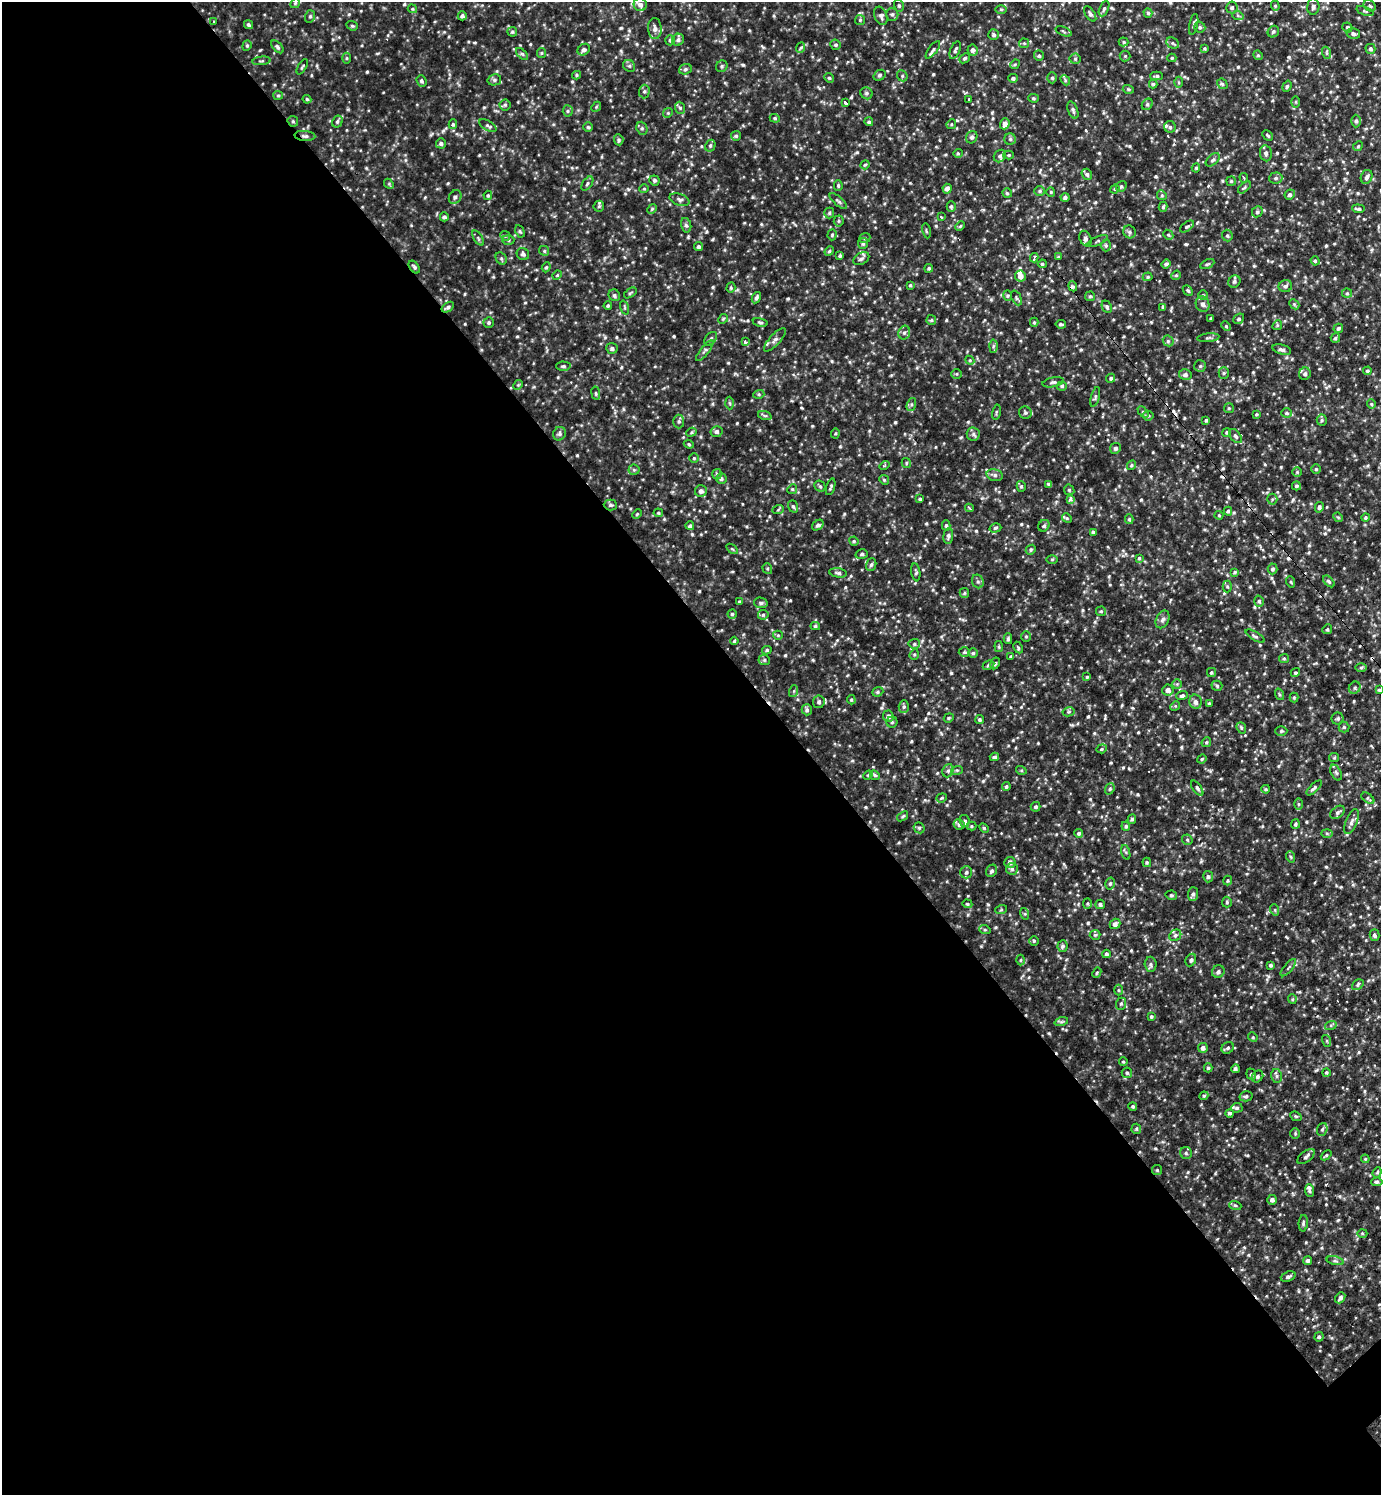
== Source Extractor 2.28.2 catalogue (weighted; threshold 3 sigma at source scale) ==
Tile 9 of 4 x 4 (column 1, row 3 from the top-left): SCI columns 155-1533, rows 1494-2986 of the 5971 x 5974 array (HDU 1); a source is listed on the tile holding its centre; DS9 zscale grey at full resolution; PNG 1383 x 1497 px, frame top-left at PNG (2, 2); each listed source drawn as its Kron ellipse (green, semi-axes under 4 px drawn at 4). Shown black and unused: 58% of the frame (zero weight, under 2 of 3 exposures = <1% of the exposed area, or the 3 px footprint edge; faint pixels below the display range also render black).
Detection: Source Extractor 2.28.2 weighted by HDU 2 'WHT'; one run over the whole footprint, this tile lists its part. Background 0.0369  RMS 0.01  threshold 0.0462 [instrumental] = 3 sigma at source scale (4.5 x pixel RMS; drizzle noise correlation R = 1.50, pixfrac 1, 0.05/0.05 arcsec/px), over >= 5 px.
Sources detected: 729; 6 cosmic-ray / hot-pixel residue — neither listed nor drawn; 8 inside a brighter listed object's ellipse — not listed separately; of the other 715, all 500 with FLUX_AUTO >= 1.22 (the completeness limit of this list) listed and drawn (215 fainter detections not listed), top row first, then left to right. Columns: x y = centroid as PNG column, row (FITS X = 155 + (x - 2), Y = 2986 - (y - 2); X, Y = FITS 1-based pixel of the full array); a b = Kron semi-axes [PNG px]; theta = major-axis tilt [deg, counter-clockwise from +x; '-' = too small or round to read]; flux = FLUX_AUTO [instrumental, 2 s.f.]
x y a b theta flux
295 3 5 4 - 1.4
640 5 6 6 - 4.2
899 6 6 5 - 1.9
1275 6 5 4 - 1.4
1370 6 6 5 - 1.9
1232 7 6 5 - 2.6
1313 7 8 6 86 3.4
412 9 5 4 - 1.3
1001 9 6 4 -1 1.4
1104 9 8 4 65 2.2
1365 11 9 4 -20 1.6
1148 13 5 4 - 1.7
892 14 6 6 - 2.5
1090 14 9 4 -57 3.1
310 16 6 5 - 2
462 16 4 4 - 2.9
881 16 9 6 -70 3.3
1238 16 6 4 -20 1.7
860 20 5 5 - 1.5
214 22 3 2 - 1.4
1194 24 10 4 78 2.2
249 25 5 4 - 1.8
352 26 6 4 -20 1.5
1200 27 6 5 - 2
1347 27 5 5 - 1.6
655 28 10 7 -88 4.9
1064 31 8 2 -22 1.3
512 32 5 5 - 1.6
1273 32 6 5 - 2.2
1353 34 7 5 -15 2.6
994 35 5 5 - 2
670 40 5 5 - 2.1
678 40 6 5 - 2.6
1124 42 5 4 - 1.5
1024 43 5 5 - 1.3
1173 43 7 5 -25 2.1
836 45 5 5 - 1.9
247 46 5 4 - 1.5
277 47 8 4 -47 2.2
800 48 5 3 - 1.5
1205 48 4 4 - 1.3
1370 49 5 5 - 2.4
584 50 6 5 - 3.2
933 50 11 4 53 2.8
955 50 9 5 67 2.4
973 50 5 5 - 3.3
541 53 5 4 - 1.3
1327 53 6 4 -71 1.6
522 54 7 4 -44 1.9
1258 55 5 4 - 1.4
1039 56 5 5 - 1.7
1125 56 5 5 - 1.5
347 58 5 3 - 1.3
964 58 5 4 - 1.9
1172 58 4 4 - 1.3
1075 59 5 5 - 1.8
262 61 9 4 7 2
1015 64 5 4 - 1.3
629 66 6 5 - 2.2
722 66 6 5 - 2.1
302 67 8 4 58 1.5
685 69 6 5 - 2.1
577 75 4 4 - 1.4
880 75 6 5 - 2
902 76 6 5 - 1.7
1157 76 6 3 1 1.8
829 78 5 4 - 1.5
1013 78 5 4 - 2.1
1052 78 5 4 - 2
494 80 7 5 12 2.3
1065 80 5 4 - 1.5
421 81 6 5 - 2
1178 82 5 3 - 1.3
1153 84 4 4 - 1.5
1222 84 6 4 -42 1.6
1287 86 6 4 71 1.6
1128 89 5 3 - 1.3
644 91 7 5 88 2.1
866 93 6 5 - 2.3
278 95 5 4 - 1.4
1033 98 5 4 - 1.4
307 99 4 3 - 1.3
969 99 3 3 - 3.3
846 102 4 3 - 7.4
1296 102 6 4 90 1.3
1147 104 6 5 - 2
505 105 5 5 - 1.7
596 107 5 4 - 1.2
680 108 6 5 - 2
1073 110 9 4 -68 2.4
568 111 5 5 - 1.6
668 113 5 4 - 1.3
775 118 5 4 - 1.4
293 121 5 5 - 1.6
1356 121 6 4 90 2
337 122 6 5 - 2.1
869 122 4 4 - 1.7
453 124 5 4 - 1.6
951 124 5 4 - 1.3
1005 124 5 4 - 5.9
488 125 9 5 -30 2.4
588 127 5 4 - 1.4
1170 127 6 6 - 2.6
642 128 6 5 - 2.1
1268 135 6 3 -45 1.4
305 136 10 5 -5 3
736 136 5 5 - 1.7
972 137 6 5 - 2.6
1010 139 6 5 - 2.2
619 140 5 5 - 1.8
441 143 5 5 - 2.4
710 146 6 5 - 2
1358 146 5 4 - 1.2
958 153 5 3 - 1.3
1266 153 8 6 -82 2.8
1009 155 5 4 - 1.2
1000 156 7 5 47 2.6
1213 160 8 5 41 2.4
865 165 5 4 - 1.3
1196 168 4 4 - 1.6
1087 174 6 5 - 2.2
1367 177 7 5 70 3
1244 178 5 3 - 1.7
1276 178 6 5 - 2.4
654 180 5 5 - 1.9
1231 181 4 4 - 1.5
587 183 8 4 54 2.1
389 184 5 4 - 1.4
838 186 5 4 - 1.5
1121 186 6 5 - 1.6
1244 187 8 4 40 1.6
644 189 5 4 - 1.3
947 189 5 4 - 4.2
1115 189 5 4 - 1.3
1040 191 5 5 - 1.9
1051 192 5 4 - 1.2
1007 193 5 4 - 1.5
488 195 4 3 - 1.5
1162 195 5 4 - 1.4
1290 195 5 5 - 2.8
455 197 7 6 - 3
1065 197 4 4 - 2.7
680 200 10 5 -18 3.1
838 201 11 4 -41 2.3
599 206 5 5 - 1.6
951 206 5 4 - 1.8
1163 207 5 4 - 1.4
652 209 5 4 - 1.3
1358 209 6 3 -6 2.6
1257 212 6 5 - 2.2
829 213 5 5 - 1.4
444 217 4 4 - 2.3
941 217 3 3 - 2.2
839 221 5 5 - 1.5
686 225 7 5 -77 2.6
960 226 5 4 - 1.4
1187 226 8 4 36 1.9
520 231 6 4 -62 1.4
926 231 7 3 -78 1.3
1129 232 6 6 - 2.4
832 235 5 4 - 1.3
1168 235 5 4 - 1.4
505 236 5 4 - 1.4
1227 236 6 5 - 1.9
478 238 8 3 -59 1.6
865 238 6 5 - 1.7
1085 239 8 6 -65 3.3
508 240 6 5 - 1.9
1098 241 10 3 26 1.9
863 244 5 5 - 1.9
1106 246 6 5 - 1.8
698 247 5 4 - 2.1
544 251 5 4 - 1.5
829 251 5 4 - 1.6
523 254 6 6 - 2.4
840 256 4 3 - 1.6
1058 257 4 4 - 1.4
501 258 6 5 - 1.7
1034 258 5 3 - 6.4
861 259 8 5 29 2.8
1315 261 5 4 - 1.4
1042 264 4 3 - 1.5
1166 264 5 4 - 2.1
1207 264 7 4 26 1.5
414 267 7 4 -53 2.1
546 267 5 4 - 1.6
929 268 4 4 - 1.5
557 275 5 4 - 1.2
1176 275 5 4 - 1.4
1020 276 5 5 - 6.5
1148 277 5 4 - 1.4
1234 282 6 5 - 2.2
910 285 4 4 - 1.4
1073 286 5 4 - 1.7
1285 286 7 6 - 2.6
731 288 5 4 - 1.4
1188 290 6 4 -48 1.7
630 293 7 3 36 1.4
1347 293 5 5 - 1.5
614 295 6 5 - 2.1
1008 295 5 4 - 1.4
1203 295 5 4 - 1.3
1090 296 5 4 - 1.4
756 298 6 4 62 2.6
1016 298 8 4 -66 2
1203 304 8 6 -70 4.4
1294 304 6 4 -44 1.7
608 306 4 3 - 1.3
448 307 7 4 35 2.3
1107 307 6 4 -65 2.1
1163 307 4 4 - 1.3
625 308 7 3 -71 1.3
1211 318 3 3 - 1.6
723 319 5 4 - 1.3
1239 319 6 4 40 1.9
931 320 5 5 - 1.4
489 322 5 5 - 1.9
760 322 7 3 -11 1.7
1034 322 4 4 - 1.5
1061 324 5 3 - 2.1
1277 325 5 4 - 1.4
1226 326 5 4 - 1.3
1338 328 5 4 - 2.2
904 333 7 5 74 2.5
1208 338 11 4 6 2
1335 338 5 4 - 1.8
711 339 8 5 52 2
775 340 15 5 48 4.3
1168 341 6 5 - 2.1
745 342 4 3 - 2.4
993 346 6 4 88 1.8
612 348 5 5 - 2.5
1282 350 9 5 -16 3.2
705 351 13 3 52 2.6
970 360 4 4 - 1.3
563 366 7 4 -1 2
1200 366 6 6 - 1.9
1367 371 4 4 - 1.8
1224 373 5 5 - 1.6
957 374 5 4 - 1.3
1305 374 6 6 - 3.1
1185 375 6 5 - 3.1
1111 378 5 4 - 1.8
1053 382 11 5 13 2.4
518 385 5 4 - 1.3
1062 386 5 4 - 1.7
596 393 7 3 -81 1.2
759 394 5 3 - 1.4
1095 397 10 3 75 1.9
729 403 6 4 -87 1.5
911 404 7 4 71 1.7
1371 404 5 4 - 1.3
1229 408 5 5 - 1.5
996 412 7 3 77 1.2
1143 412 6 4 -45 1.7
1025 413 6 6 - 2.2
1287 413 5 4 - 1.9
1256 414 4 3 - 1.3
765 416 7 4 -19 1.7
1148 416 5 5 - 1.6
1206 420 4 3 - 1.6
1322 420 5 5 - 1.6
679 421 7 5 -89 2.5
691 432 5 4 - 1.4
717 432 6 5 - 3.5
1227 432 4 4 - 1.9
835 433 5 4 - 1.2
559 434 7 6 - 2.5
973 434 6 6 - 2.8
1235 436 8 5 -50 2.7
689 444 5 4 - 1.3
1115 448 5 5 - 2.5
694 458 5 5 - 1.3
906 463 5 4 - 1.4
1131 465 5 4 - 1.3
884 466 5 4 - 1.8
1316 469 4 4 - 1.4
634 470 5 5 - 1.5
1297 472 4 4 - 1.2
717 474 5 5 - 1.5
995 475 8 5 -14 2.8
721 479 5 5 - 2.5
884 480 5 4 - 1.3
1049 484 4 3 - 2.3
820 486 6 5 - 1.7
1021 486 5 4 - 1.8
1296 486 4 4 - 1.8
831 487 8 3 72 1.9
792 489 5 4 - 1.4
1069 490 5 5 - 1.5
701 491 6 5 - 3.7
920 499 4 3 - 1.5
1070 499 4 3 - 5
1272 499 5 5 - 1.5
610 505 6 5 - 1.8
793 506 6 5 - 1.8
1319 507 5 4 - 2.4
969 508 4 3 - 1.4
778 510 6 3 21 1.4
1228 511 4 3 - 1.9
658 513 5 4 - 1.4
637 514 5 4 - 1.3
1219 515 4 4 - 1.2
1338 517 5 4 - 1.2
1365 517 4 4 - 1.5
1067 518 5 4 - 1.4
1129 519 5 4 - 1.5
818 525 6 4 37 2.8
946 525 5 4 - 1.6
690 526 4 4 - 1.9
1044 526 6 5 - 1.8
995 528 6 4 17 1.8
1093 532 4 4 - 1.4
948 536 8 5 84 2.8
854 541 5 4 - 1.3
732 549 6 3 -36 1.3
1031 550 5 4 - 1.5
862 554 6 4 17 1.7
1139 558 4 4 - 1.4
1052 559 6 4 1 1.2
871 565 6 5 - 2.1
767 569 5 4 - 1.4
1272 569 5 5 - 2.1
916 572 9 4 -81 1.8
1235 572 4 3 - 1.4
838 573 9 4 -8 2.6
978 581 7 5 -68 2.6
1329 581 7 4 -45 1.8
1291 582 6 3 -71 1.3
1227 587 6 4 -89 1.5
964 593 5 4 - 1.4
1259 601 6 4 -75 1.8
739 602 4 4 - 1.6
761 603 7 5 -12 2.1
1101 611 5 4 - 1.5
732 614 4 4 - 1.5
763 615 5 5 - 1.6
1163 619 9 6 63 3.4
815 626 5 4 - 1.6
1327 629 5 4 - 1.3
778 635 5 4 - 1.3
1255 636 11 4 -30 2.1
1026 637 5 4 - 1.4
1008 639 5 4 - 1.8
734 641 4 4 - 1.2
914 644 5 5 - 1.8
999 647 5 4 - 1.3
1018 648 6 4 -62 1.6
767 650 5 4 - 1.6
964 652 6 5 - 1.5
973 653 5 4 - 1.6
914 654 5 4 - 1.3
1011 656 4 3 - 1.4
1284 658 5 4 - 1.5
764 660 6 5 - 1.8
995 663 6 4 63 1.7
988 665 6 4 29 1.9
1361 667 6 4 2 1.5
1211 672 4 4 - 1.6
1295 673 5 4 - 1.6
1087 677 4 4 - 1.3
1177 684 5 5 - 1.5
1217 686 5 5 - 1.5
1355 688 6 5 - 2
1168 690 5 5 - 5.2
1379 690 4 4 - 1.3
794 691 6 4 72 1.6
878 692 6 4 22 1.6
1279 694 6 4 -72 1.4
1182 696 6 4 19 2.4
1294 697 5 4 - 1.4
851 700 5 4 - 1.3
819 702 6 6 - 2.8
1196 702 7 6 - 4.2
1209 703 4 4 - 1.3
1175 706 5 4 - 1.2
904 707 6 5 - 2.1
807 710 5 5 - 2.2
1068 712 6 4 11 1.5
888 716 6 5 - 4.5
949 718 5 4 - 1.4
1338 718 6 6 - 1.9
980 719 4 4 - 1.8
892 722 5 5 - 1.9
1344 727 5 5 - 1.5
1241 728 6 4 -69 1.6
1281 731 6 5 - 1.5
1206 742 5 4 - 1.4
1102 749 5 4 - 1.3
994 757 5 4 - 2
1334 758 5 4 - 1.3
1202 759 5 4 - 1.3
957 770 6 4 17 1.3
1021 770 5 3 - 1.2
948 771 7 5 68 2.3
1336 773 8 5 -62 2.2
868 775 5 4 - 1.3
875 775 5 4 - 1.5
1006 787 4 3 - 1.6
1197 788 8 3 -54 1.8
1314 788 10 4 43 2.4
1110 789 6 4 67 1.6
1266 789 4 3 - 1.4
942 798 5 4 - 1.4
1368 798 7 4 -36 1.8
1298 804 6 4 -89 1.5
1036 807 5 4 - 1.8
1338 812 8 5 38 2.8
903 816 6 3 37 1.4
1132 819 5 4 - 1.6
965 821 6 5 - 2.3
1352 822 13 5 67 4.3
959 824 5 5 - 2.6
1295 824 5 4 - 1.7
971 826 5 4 - 1.3
1126 826 4 4 - 1.6
919 828 6 5 - 1.7
984 828 5 3 - 1.2
1079 833 4 4 - 2.1
1327 833 6 4 -2 1.4
1187 840 6 5 - 1.4
1126 852 7 4 -74 1.7
1291 857 6 3 -71 1.4
1010 862 6 5 - 3.5
1147 862 5 4 - 1.4
1012 869 6 6 - 2.3
991 871 6 5 - 2.4
966 872 6 6 - 2.4
1208 877 6 5 - 2.5
1228 881 5 4 - 1.4
1110 884 6 4 74 1.9
1193 894 7 5 88 2.6
1171 895 6 4 -12 1.5
1227 902 5 5 - 1.3
1087 903 5 4 - 1.3
967 904 5 4 - 1.3
1100 904 5 4 - 2.5
1001 910 6 4 19 1.2
1275 910 6 3 -71 1.4
1025 914 6 4 -72 1.3
1115 924 5 5 - 4
985 930 6 3 -19 1.4
1095 935 5 5 - 1.4
1175 935 6 5 - 2.2
1375 935 6 4 -75 2.6
1034 941 4 4 - 1.5
1062 946 6 5 - 2.3
1106 954 4 4 - 2
1020 960 5 3 - 1.3
1191 960 7 5 64 2.6
1151 964 7 6 - 2.4
1271 965 3 3 - 1.7
1288 968 11 3 50 1.7
1218 972 6 6 - 2.7
1097 973 5 4 - 1.4
1358 985 6 4 39 1.9
1118 990 5 3 - 1.2
1292 999 5 4 - 1.2
1121 1004 6 5 - 1.7
1151 1016 3 3 - 1.4
1061 1022 7 4 18 1.8
1331 1025 6 4 17 1.4
1253 1037 5 4 - 1.3
1327 1041 6 4 -72 1.4
1203 1048 5 5 - 3.4
1228 1048 6 5 - 2.3
1123 1062 4 3 - 1.3
1208 1068 4 4 - 1.5
1235 1069 4 4 - 1.9
1326 1072 4 4 - 1.4
1127 1073 5 5 - 1.6
1251 1074 6 4 -69 1.7
1257 1076 6 5 - 2.5
1277 1076 7 5 -78 2
1204 1096 4 4 - 1.3
1246 1096 6 5 - 2.2
1133 1106 4 4 - 1.4
1237 1108 5 4 - 1.9
1230 1113 4 3 - 3
1296 1116 6 4 -22 1.4
1136 1129 5 5 - 1.3
1322 1129 7 5 68 2.1
1295 1133 5 4 - 1.3
1186 1153 6 6 - 2.2
1326 1155 6 4 43 1.6
1306 1156 10 5 39 2.9
1365 1159 4 4 - 1.2
1157 1170 5 5 - 1.4
1377 1172 5 4 - 1.3
1377 1182 5 4 - 2
1309 1191 6 4 -87 1.8
1272 1200 5 5 - 3.2
1235 1205 6 4 -19 1.3
1303 1223 8 4 86 1.9
1362 1233 5 3 - 1.3
1308 1260 4 4 - 2.3
1335 1261 9 3 -12 1.9
1288 1277 8 4 22 2.8
1340 1298 6 4 53 3
1319 1337 4 4 - 1.7
Overlapping masked pixels (flux is a lower limit): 3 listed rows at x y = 293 121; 305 136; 448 307
Unlisted compact peaks at least as high as the median listed source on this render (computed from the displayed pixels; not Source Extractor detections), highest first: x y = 933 74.